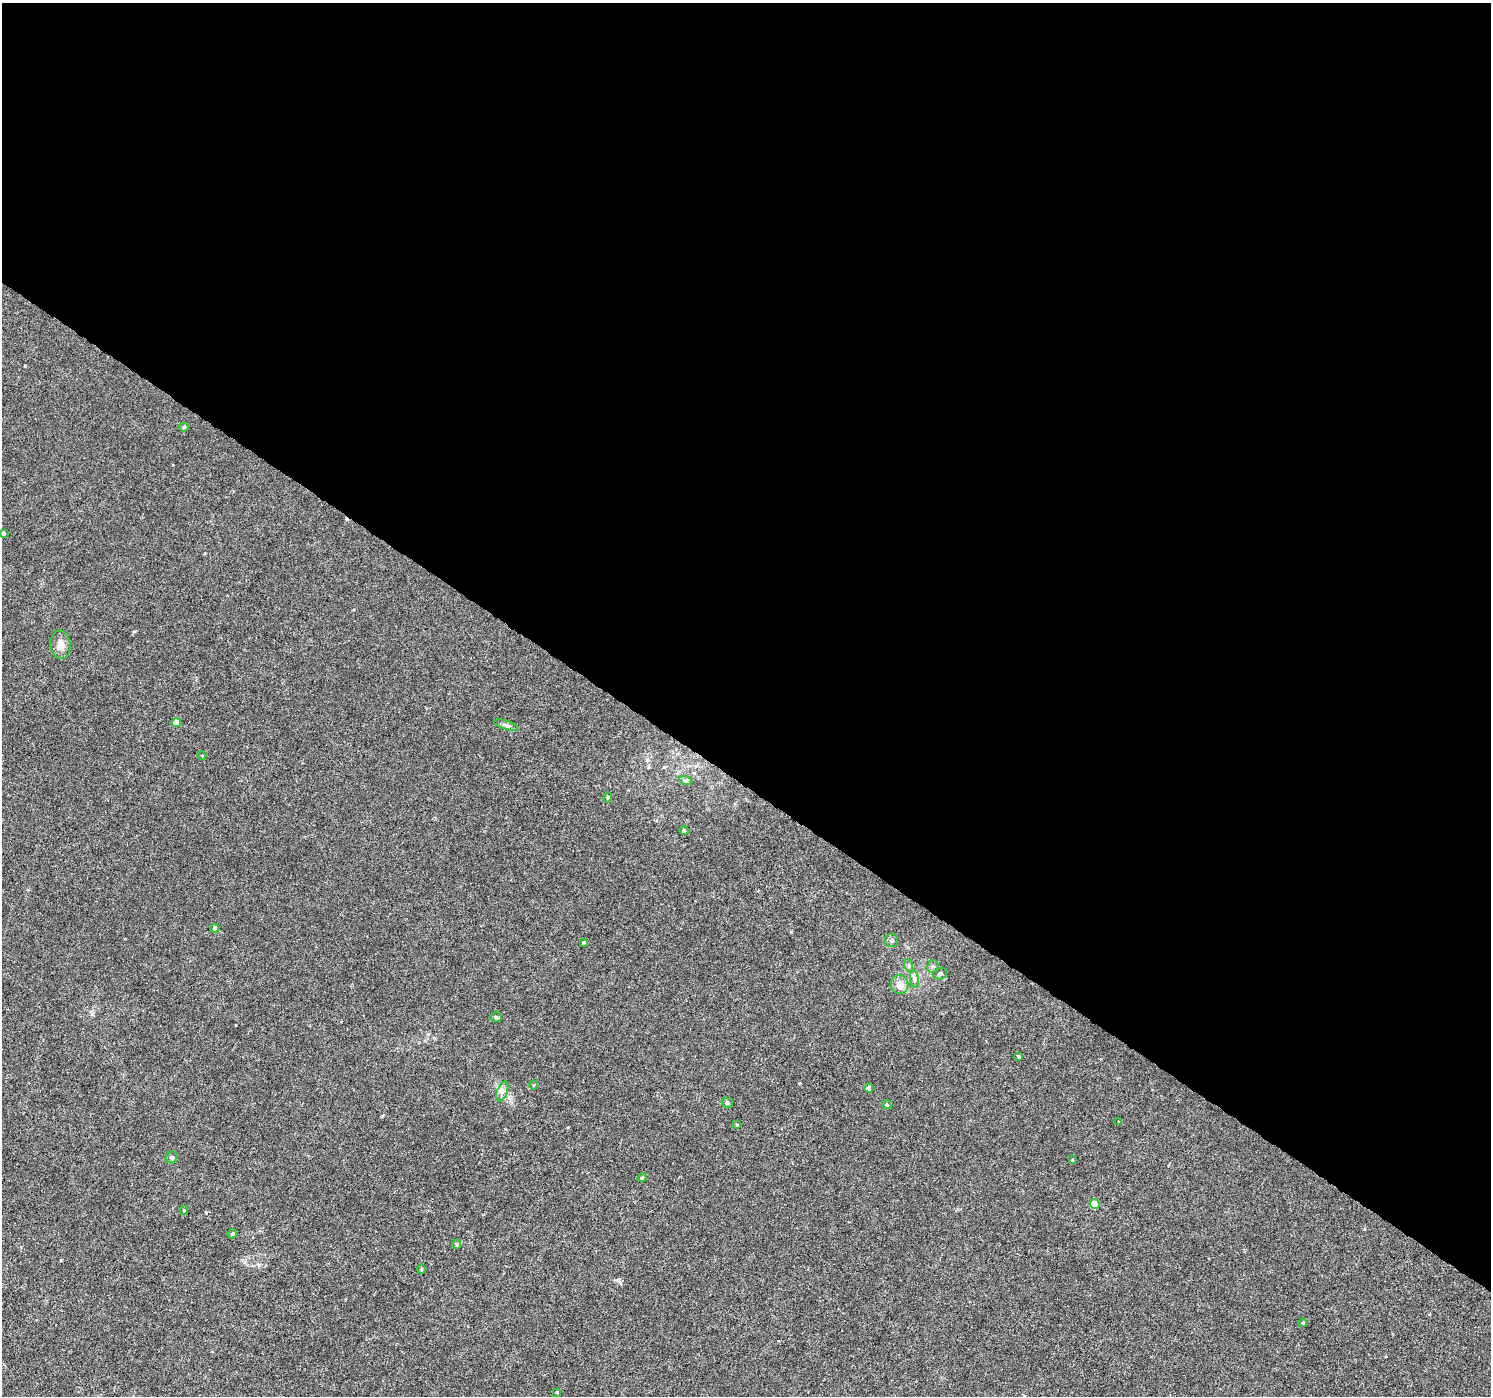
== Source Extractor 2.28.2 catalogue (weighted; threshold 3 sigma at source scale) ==
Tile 3 of 4 x 4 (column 3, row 1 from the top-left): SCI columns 2978-4466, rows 4365-5758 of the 5962 x 6006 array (HDU 1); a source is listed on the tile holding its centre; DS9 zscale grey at full resolution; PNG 1493 x 1398 px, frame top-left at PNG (2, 3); each listed source drawn as its Kron ellipse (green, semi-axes under 4 px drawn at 4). Shown black and unused: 56% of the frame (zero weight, under 4 of 8 exposures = <1% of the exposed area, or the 3 px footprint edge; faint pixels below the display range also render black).
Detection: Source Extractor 2.28.2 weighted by HDU 2 'WHT'; one run over the whole footprint, this tile lists its part. Background 5.21e-04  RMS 0.001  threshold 0.00409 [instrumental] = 3 sigma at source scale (4.09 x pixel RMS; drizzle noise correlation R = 1.36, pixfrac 0.8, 0.0396/0.0396 arcsec/px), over >= 5 px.
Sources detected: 37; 1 cosmic-ray / hot-pixel residue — neither listed nor drawn; the other 36 listed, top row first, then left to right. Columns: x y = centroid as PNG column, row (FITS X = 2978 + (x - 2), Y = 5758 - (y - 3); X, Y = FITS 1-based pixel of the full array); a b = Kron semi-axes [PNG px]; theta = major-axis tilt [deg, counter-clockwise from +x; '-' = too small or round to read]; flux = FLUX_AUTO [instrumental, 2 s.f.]
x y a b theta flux
184 427 5 4 - 0.19
3 533 4 3 - 0.22
60 645 14 10 -82 0.76
176 722 5 4 - 0.67
506 725 13 4 -18 0.24
202 755 4 3 - 0.068
686 781 7 4 -19 0.17
608 797 5 4 - 0.12
684 831 5 4 - 0.22
214 928 4 4 - 0.19
891 940 6 6 - 0.2
584 942 4 3 - 0.16
908 965 6 4 -71 0.14
933 966 6 5 - 0.19
940 974 7 5 19 0.2
914 979 9 4 -82 0.23
900 985 9 9 - 0.87
496 1017 6 5 - 0.14
1019 1057 4 4 - 0.17
534 1085 5 3 - 0.074
869 1088 4 4 - 0.4
502 1091 10 5 69 0.34
727 1103 5 5 - 0.23
887 1105 5 4 - 0.17
1119 1122 3 2 - 0.085
737 1125 4 4 - 0.11
172 1157 6 5 - 0.2
1072 1160 3 2 - 0.072
642 1178 4 4 - 0.12
1095 1204 5 4 - 2
184 1210 4 4 - 0.071
232 1234 5 4 - 0.18
457 1244 4 4 - 0.14
421 1269 5 4 - 0.12
1303 1323 4 3 - 0.1
557 1392 4 4 - 0.11
Isophote crosses this tile's border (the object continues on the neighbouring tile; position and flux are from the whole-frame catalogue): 1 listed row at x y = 3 533
Unlisted compact peaks at least as high as the median listed source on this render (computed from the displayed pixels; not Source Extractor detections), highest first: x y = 791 932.